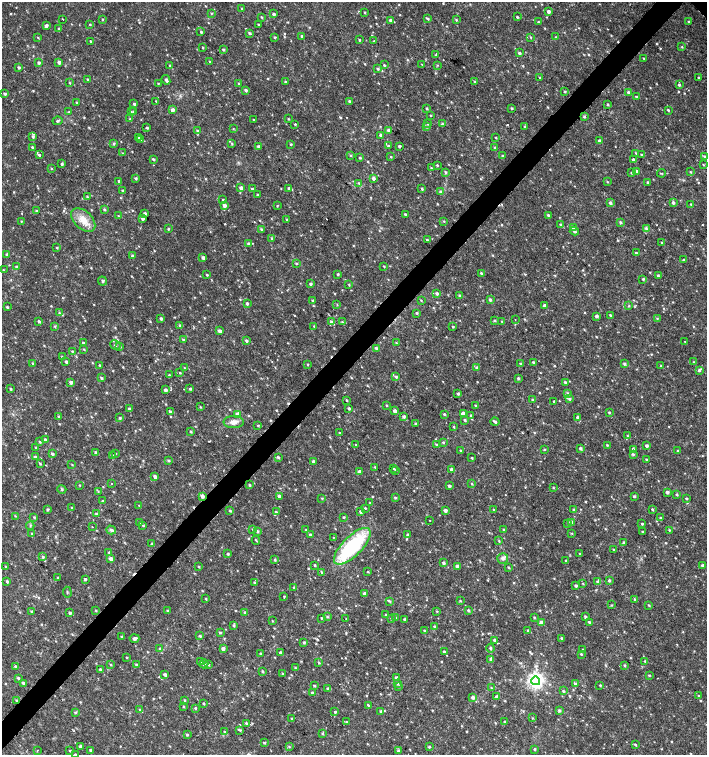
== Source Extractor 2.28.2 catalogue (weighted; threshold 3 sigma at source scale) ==
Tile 7 of 4 x 4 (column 3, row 2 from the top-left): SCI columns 3045-4453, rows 3013-4517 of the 6025 x 6032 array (HDU 1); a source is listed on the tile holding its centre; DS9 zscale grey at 2 x 2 block average (1 PNG px = mean of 2 x 2 image px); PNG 709 x 757 px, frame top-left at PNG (2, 2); each listed source drawn as its Kron ellipse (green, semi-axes under 4 px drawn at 4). Shown black and unused: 4% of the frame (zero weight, under 2 of 3 exposures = <1% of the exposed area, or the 3 px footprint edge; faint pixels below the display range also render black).
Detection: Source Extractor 2.28.2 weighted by HDU 2 'WHT'; one run over the whole footprint, this tile lists its part. Background 0.0176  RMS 0.0034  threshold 0.0152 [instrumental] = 3 sigma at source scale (4.5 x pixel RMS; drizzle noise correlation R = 1.50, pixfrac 1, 0.0396/0.0396 arcsec/px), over >= 5 px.
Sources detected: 857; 7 cosmic-ray / hot-pixel residue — neither listed nor drawn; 2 coinciding with a brighter row at this scale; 11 inside a brighter listed object's ellipse — not listed separately; of the other 837, all 500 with FLUX_AUTO >= 0.59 (the completeness limit of this list) listed and drawn (337 fainter detections not listed), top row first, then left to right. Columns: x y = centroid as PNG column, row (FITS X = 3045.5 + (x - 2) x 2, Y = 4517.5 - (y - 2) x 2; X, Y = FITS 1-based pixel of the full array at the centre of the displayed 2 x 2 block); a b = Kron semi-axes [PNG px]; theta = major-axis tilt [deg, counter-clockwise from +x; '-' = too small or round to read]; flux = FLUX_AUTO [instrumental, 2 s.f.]
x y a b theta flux
242 8 2 2 - 0.62
365 12 2 2 - 0.72
549 12 3 2 - 3.1
211 13 3 2 - 0.68
274 14 2 2 - 1.6
261 17 3 2 - 0.87
517 17 2 2 - 0.97
63 19 2 2 - 1.3
102 19 2 2 - 0.64
428 19 4 3 - 1.1
390 20 3 3 - 2.2
456 20 3 3 - 0.86
538 22 2 2 - 0.94
689 22 3 2 - 0.99
90 24 2 2 - 0.64
258 24 2 2 - 0.64
46 26 2 2 - 2.6
59 28 3 2 - 1.4
201 32 2 2 - 0.8
249 33 3 2 - 1.5
302 36 2 2 - 1.1
38 37 3 2 - 0.64
275 37 2 2 - 1
530 37 3 2 - 0.72
556 37 2 2 - 0.59
359 40 2 2 - 0.74
90 41 3 2 - 1
374 41 3 2 - 0.67
203 47 3 2 - 0.67
682 47 3 2 - 0.71
223 49 2 2 - 1.1
519 53 3 2 - 1.4
436 55 4 2 - 0.77
644 58 3 2 - 0.7
59 62 3 2 - 2.9
210 62 3 2 - 0.83
39 63 3 2 - 1.8
422 64 3 2 - 0.6
169 65 3 2 - 0.66
384 65 3 2 - 0.93
437 65 3 2 - 0.61
19 67 3 3 - 1.2
378 69 3 3 - 1.4
699 77 2 2 - 0.84
540 78 2 2 - 1
88 80 2 2 - 1.4
166 80 5 3 - 2
285 82 3 2 - 1.2
475 82 3 2 - 0.77
70 83 3 2 - 0.61
158 83 2 2 - 0.65
239 84 3 3 - 1.2
679 85 3 3 - 1.3
246 90 3 3 - 1.8
565 91 3 2 - 0.93
628 92 3 3 - 1.7
5 94 2 2 - 1.6
636 97 4 2 - 0.81
156 101 3 2 - 0.61
349 101 3 3 - 1.2
76 102 2 2 - 0.93
134 104 3 3 - 1.7
608 104 3 3 - 0.83
427 108 3 3 - 0.9
512 108 2 2 - 0.99
172 110 3 3 - 3.8
668 110 2 2 - 0.96
69 112 3 2 - 0.93
131 112 3 3 - 0.94
134 112 3 3 - 1.3
430 115 2 2 - 0.67
584 117 3 3 - 0.96
130 119 3 3 - 1.2
288 119 3 2 - 0.74
254 120 3 2 - 0.63
57 121 5 3 - 1.2
295 124 3 2 - 0.73
428 124 3 3 - 0.8
442 124 3 3 - 1
426 127 4 3 - 1.5
525 127 3 3 - 0.92
147 128 3 2 - 1.2
233 129 3 2 - 0.62
197 130 3 3 - 0.83
389 130 3 3 - 2.8
381 135 3 2 - 3.5
33 136 3 3 - 1.4
138 137 3 2 - 1.2
496 137 2 2 - 0.67
140 139 4 3 - 1
600 141 3 3 - 2
232 143 3 3 - 0.88
113 144 3 3 - 0.82
291 144 3 3 - 0.96
258 146 2 2 - 1.6
388 146 3 3 - 1.8
399 146 2 2 - 1.7
32 147 3 2 - 0.95
494 148 3 2 - 0.99
122 153 3 2 - 0.61
636 153 3 2 - 0.68
39 155 3 3 - 1.5
641 155 3 2 - 0.75
351 156 3 3 - 0.78
502 156 3 3 - 1
705 156 3 2 - 1.1
391 157 2 2 - 0.65
360 158 3 3 - 0.9
153 159 3 2 - 1.2
633 160 3 2 - 1.8
62 164 3 2 - 1.3
437 165 3 2 - 0.75
703 165 3 3 - 0.62
51 168 3 2 - 0.63
431 168 3 2 - 0.88
445 172 4 3 - 1.1
637 172 3 3 - 2.5
691 172 3 2 - 0.81
632 173 3 2 - 0.93
661 173 4 2 - 0.79
136 178 3 2 - 1.4
373 178 3 3 - 2.3
119 181 3 3 - 1.1
607 182 3 2 - 0.66
648 182 3 2 - 1.6
359 183 3 3 - 1
241 188 3 3 - 4.6
289 188 3 3 - 1.8
422 188 3 3 - 1.1
252 189 3 2 - 1
123 190 2 2 - 1.3
440 192 4 3 - 1.3
258 195 3 2 - 1.1
87 197 3 3 - 0.96
223 199 2 2 - 0.96
610 203 3 3 - 2.4
673 203 3 3 - 1.7
691 204 3 3 - 0.68
224 205 3 3 - 3.7
277 206 3 2 - 0.6
104 209 3 3 - 1
36 211 2 2 - 1.1
145 214 2 2 - 2.3
405 214 3 2 - 1.6
548 215 2 2 - 1.1
118 216 3 2 - 0.7
142 218 3 3 - 2.4
287 219 3 3 - 0.87
83 220 14 9 -43 10
21 221 3 2 - 0.62
444 221 3 3 - 0.71
620 222 3 3 - 1.3
561 225 3 2 - 1
573 228 3 3 - 1.6
168 229 3 3 - 0.81
261 229 3 2 - 0.87
646 229 4 3 - 1.2
574 231 5 3 - 1.5
272 238 3 3 - 1.3
427 240 3 2 - 0.83
662 243 3 3 - 0.88
248 244 3 3 - 2
57 248 2 2 - 0.78
636 253 3 2 - 1.1
7 254 3 3 - 1.3
132 256 3 3 - 1
203 258 2 2 - 2.8
684 260 3 3 - 0.82
296 263 3 2 - 0.99
384 266 2 2 - 0.72
16 267 3 3 - 1.3
3 270 3 2 - 0.6
481 273 2 2 - 1.1
338 274 3 2 - 1.1
207 275 3 2 - 0.82
658 276 3 2 - 1.2
643 279 3 3 - 1
102 281 5 3 - 1.4
310 284 3 2 - 1.6
349 284 3 2 - 0.65
437 293 3 3 - 2
459 295 3 3 - 1.4
421 300 3 2 - 0.63
490 300 3 3 - 1.4
313 301 2 2 - 0.76
247 303 3 2 - 1.4
337 305 3 2 - 0.6
545 306 3 3 - 3.3
629 306 3 3 - 0.68
7 307 3 2 - 1
59 313 3 3 - 1.1
417 313 3 2 - 1.1
610 315 3 2 - 1.2
597 316 2 2 - 2.7
161 318 2 2 - 1.6
657 318 3 3 - 0.84
515 320 2 2 - 0.61
39 321 2 2 - 1.6
495 321 3 2 - 1.1
502 321 3 3 - 0.72
331 322 4 3 - 1.4
342 322 3 3 - 0.71
180 325 3 3 - 1.3
55 326 3 3 - 0.74
314 326 2 2 - 0.81
453 327 3 2 - 0.79
220 331 4 3 - 2.9
183 340 3 3 - 2
246 341 3 3 - 1.5
685 342 2 2 - 0.6
83 343 2 2 - 1.3
396 343 3 2 - 0.59
115 345 5 3 - 1.1
120 346 3 2 - 0.69
376 348 3 3 - 1.4
84 349 3 2 - 0.73
72 351 3 2 - 0.74
62 357 3 2 - 0.81
66 362 3 2 - 1.8
533 362 2 2 - 1.1
694 362 3 2 - 0.61
32 363 3 3 - 0.89
307 364 3 2 - 0.68
521 364 3 2 - 1.2
624 364 3 3 - 1.4
100 365 3 3 - 0.79
661 366 2 2 - 1.1
184 368 3 2 - 0.64
476 368 3 3 - 1.1
699 370 3 3 - 1.7
180 373 2 2 - 0.61
169 375 3 3 - 1.3
396 377 3 3 - 1.2
101 378 3 3 - 1
518 378 3 3 - 1.2
71 382 3 2 - 3.4
565 382 4 3 - 1.2
10 389 3 2 - 1
190 389 3 3 - 1
165 390 3 2 - 2.5
568 393 4 3 - 0.86
458 394 3 2 - 1.5
569 399 3 3 - 1.3
346 400 2 2 - 0.98
533 400 3 2 - 1.5
554 401 2 2 - 0.91
386 405 3 2 - 0.63
475 405 2 2 - 0.63
200 407 3 2 - 0.67
349 408 3 3 - 1.3
129 409 3 2 - 1.7
395 411 2 2 - 3.3
170 412 3 2 - 1.6
609 412 3 2 - 0.9
237 414 3 3 - 3.4
444 414 3 2 - 1
463 414 3 3 - 4.6
471 415 3 3 - 1.2
59 416 3 2 - 1.1
404 416 3 3 - 1.9
120 418 2 2 - 1.2
578 418 3 3 - 3.5
465 420 3 3 - 1.1
234 422 10 6 0 4.8
495 422 4 2 - 1.5
415 424 2 2 - 0.74
258 425 3 3 - 0.75
454 427 3 2 - 0.7
191 431 3 2 - 0.92
339 432 2 2 - 1.2
627 436 3 2 - 0.81
45 440 2 2 - 1.4
40 442 3 3 - 1
443 442 3 3 - 0.96
356 445 3 2 - 0.81
436 445 3 2 - 0.8
607 445 3 2 - 0.7
647 446 2 2 - 2.1
36 447 3 2 - 0.92
580 448 3 3 - 1.6
633 449 3 3 - 0.94
460 450 3 2 - 0.75
544 450 3 3 - 0.75
678 451 2 2 - 0.71
96 453 3 3 - 2.2
116 453 3 2 - 0.6
52 454 3 3 - 1.3
633 454 3 3 - 1
112 455 3 2 - 0.69
35 457 3 2 - 2.8
278 457 3 3 - 1.2
472 458 2 2 - 0.95
646 459 2 2 - 0.79
168 460 4 3 - 1.1
313 461 3 2 - 1.2
40 464 3 2 - 0.98
72 464 3 2 - 0.59
375 467 3 3 - 0.69
393 468 3 2 - 0.82
396 470 3 2 - 1
452 470 3 2 - 3
360 472 3 3 - 3.4
155 477 3 2 - 3.4
111 484 2 2 - 1.5
472 484 3 3 - 0.81
80 485 3 2 - 0.62
249 485 3 2 - 0.95
449 486 3 3 - 1.4
553 488 3 2 - 0.6
62 489 4 3 - 0.91
98 491 3 2 - 0.6
667 492 2 2 - 2.4
677 494 3 2 - 1.2
202 496 3 3 - 3.4
279 496 2 2 - 2.3
634 496 3 3 - 1.1
322 498 3 2 - 0.66
395 498 3 3 - 0.97
686 498 3 2 - 0.92
102 501 3 3 - 0.88
370 503 3 3 - 0.68
139 505 3 2 - 0.6
72 508 2 2 - 0.61
365 508 3 2 - 0.74
47 509 3 3 - 1.1
494 509 3 2 - 0.63
652 509 3 2 - 1
574 510 3 3 - 1.5
230 511 3 2 - 0.98
445 511 3 3 - 2.7
276 512 3 3 - 0.94
361 512 2 2 - 2.4
96 514 3 2 - 0.91
15 516 3 2 - 0.6
34 517 3 2 - 0.88
344 517 2 2 - 0.92
661 518 3 2 - 1.2
429 520 2 2 - 0.6
572 522 4 3 - 1.8
140 523 3 2 - 1
568 524 3 3 - 0.76
642 524 3 3 - 0.81
30 526 4 2 - 0.79
143 526 3 2 - 0.79
92 527 2 2 - 0.8
253 529 3 3 - 0.79
503 529 3 2 - 0.76
111 530 5 3 - 2
306 530 3 3 - 0.62
669 530 3 2 - 0.72
257 531 3 3 - 1.6
642 532 2 2 - 0.77
572 533 3 3 - 0.66
32 534 3 2 - 0.6
310 535 3 2 - 1.7
408 535 3 3 - 1.8
333 537 2 2 - 2.8
256 540 4 2 - 0.69
499 541 3 3 - 0.76
624 542 3 3 - 1.1
152 544 3 3 - 0.77
352 546 24 9 45 79
613 550 3 2 - 0.76
109 552 3 2 - 0.84
580 553 2 2 - 0.68
228 554 2 2 - 1.2
43 557 3 3 - 1.2
503 558 5 5 - 2.6
111 559 3 3 - 4.2
275 560 3 3 - 1
566 561 2 2 - 1.1
443 563 4 3 - 1.6
315 565 2 2 - 0.95
703 565 2 2 - 2.2
457 566 3 3 - 1.9
5 567 3 2 - 0.65
199 567 3 2 - 0.81
509 567 3 2 - 0.88
321 572 4 3 - 1.1
368 572 3 2 - 0.66
58 578 3 2 - 0.74
85 579 3 2 - 1.4
609 581 3 2 - 1.4
7 582 3 2 - 1.2
598 582 4 4 - 1.8
254 583 3 2 - 0.72
583 583 3 2 - 0.63
576 585 3 3 - 1.5
294 587 3 3 - 0.96
67 592 5 2 - 0.8
365 594 3 3 - 2.3
284 596 2 2 - 0.65
206 599 3 2 - 0.64
635 600 3 2 - 0.63
390 601 4 3 - 0.95
460 601 4 2 - 0.68
612 605 3 3 - 0.64
649 605 3 2 - 0.77
96 610 3 2 - 0.81
468 610 3 2 - 1.5
31 611 3 3 - 0.99
168 611 3 2 - 1.5
437 611 3 3 - 0.7
245 612 3 3 - 0.94
70 613 3 3 - 2
386 615 3 3 - 0.87
327 617 3 3 - 0.93
395 617 3 2 - 0.81
534 617 3 2 - 0.76
585 617 3 3 - 1.3
321 618 2 2 - 0.7
346 619 2 2 - 0.88
391 619 2 2 - 1.1
404 619 3 3 - 0.9
272 621 2 2 - 0.6
541 622 4 3 - 2.9
590 622 3 3 - 1.7
234 625 3 2 - 1.2
435 627 3 2 - 1.8
425 630 3 2 - 0.86
528 630 3 3 - 1.2
220 632 3 3 - 0.95
200 636 2 2 - 1.3
122 637 3 3 - 0.94
134 638 5 3 - 2.7
562 638 3 2 - 1
494 640 3 2 - 1.4
304 643 3 2 - 1.3
490 648 4 3 - 1.2
160 649 3 3 - 1.4
223 649 3 3 - 3
583 649 2 2 - 0.77
444 652 2 2 - 1.7
261 653 2 2 - 0.92
280 653 3 2 - 1.6
581 654 3 2 - 0.89
127 657 2 2 - 0.6
491 659 3 3 - 2.2
645 661 3 2 - 0.85
201 662 3 3 - 1.9
319 663 3 3 - 0.69
204 664 4 3 - 1.4
110 665 2 2 - 0.75
136 665 3 3 - 1.1
208 665 3 2 - 1
624 665 3 3 - 0.88
15 666 3 2 - 1.3
295 668 3 2 - 1
100 669 2 2 - 1.4
262 671 3 2 - 0.93
283 674 3 2 - 0.8
165 675 3 2 - 2.6
649 675 2 2 - 0.85
396 677 3 3 - 1.4
18 678 4 3 - 1.2
536 681 4 4 - 330
23 683 3 2 - 1.7
397 683 3 3 - 1.6
575 684 3 3 - 1.6
600 685 2 2 - 0.91
314 686 3 2 - 0.87
398 686 3 2 - 0.77
491 688 3 2 - 0.84
328 689 3 3 - 1.2
563 691 3 3 - 0.97
312 693 2 2 - 1.9
698 696 2 2 - 0.75
473 697 3 3 - 2.5
497 697 3 3 - 2.8
184 700 3 3 - 0.87
17 701 3 2 - 3
203 704 2 2 - 1.2
368 705 3 2 - 0.86
184 707 2 2 - 0.74
195 708 3 2 - 0.83
140 710 3 3 - 0.79
559 710 4 3 - 1.1
380 711 3 3 - 1.1
75 712 3 3 - 0.94
335 712 2 2 - 1.2
532 718 3 2 - 0.59
292 719 3 2 - 0.72
347 722 3 2 - 0.66
505 722 2 2 - 1
246 723 3 3 - 0.96
240 730 3 3 - 0.91
224 732 3 3 - 1.1
322 733 4 2 - 0.88
187 735 3 2 - 1.2
264 743 3 2 - 1.1
635 744 2 2 - 4.5
80 746 3 3 - 3
289 747 3 3 - 0.89
429 747 3 3 - 1.1
535 749 3 3 - 0.91
38 750 2 2 - 0.86
91 750 2 2 - 1.6
70 751 3 2 - 0.71
398 751 4 3 - 1.3
75 754 3 2 - 0.8
Overlapping masked pixels (flux is a lower limit): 2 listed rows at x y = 202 496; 17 701
Isophote crosses this tile's border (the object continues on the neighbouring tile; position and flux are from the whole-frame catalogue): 1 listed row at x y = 75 754